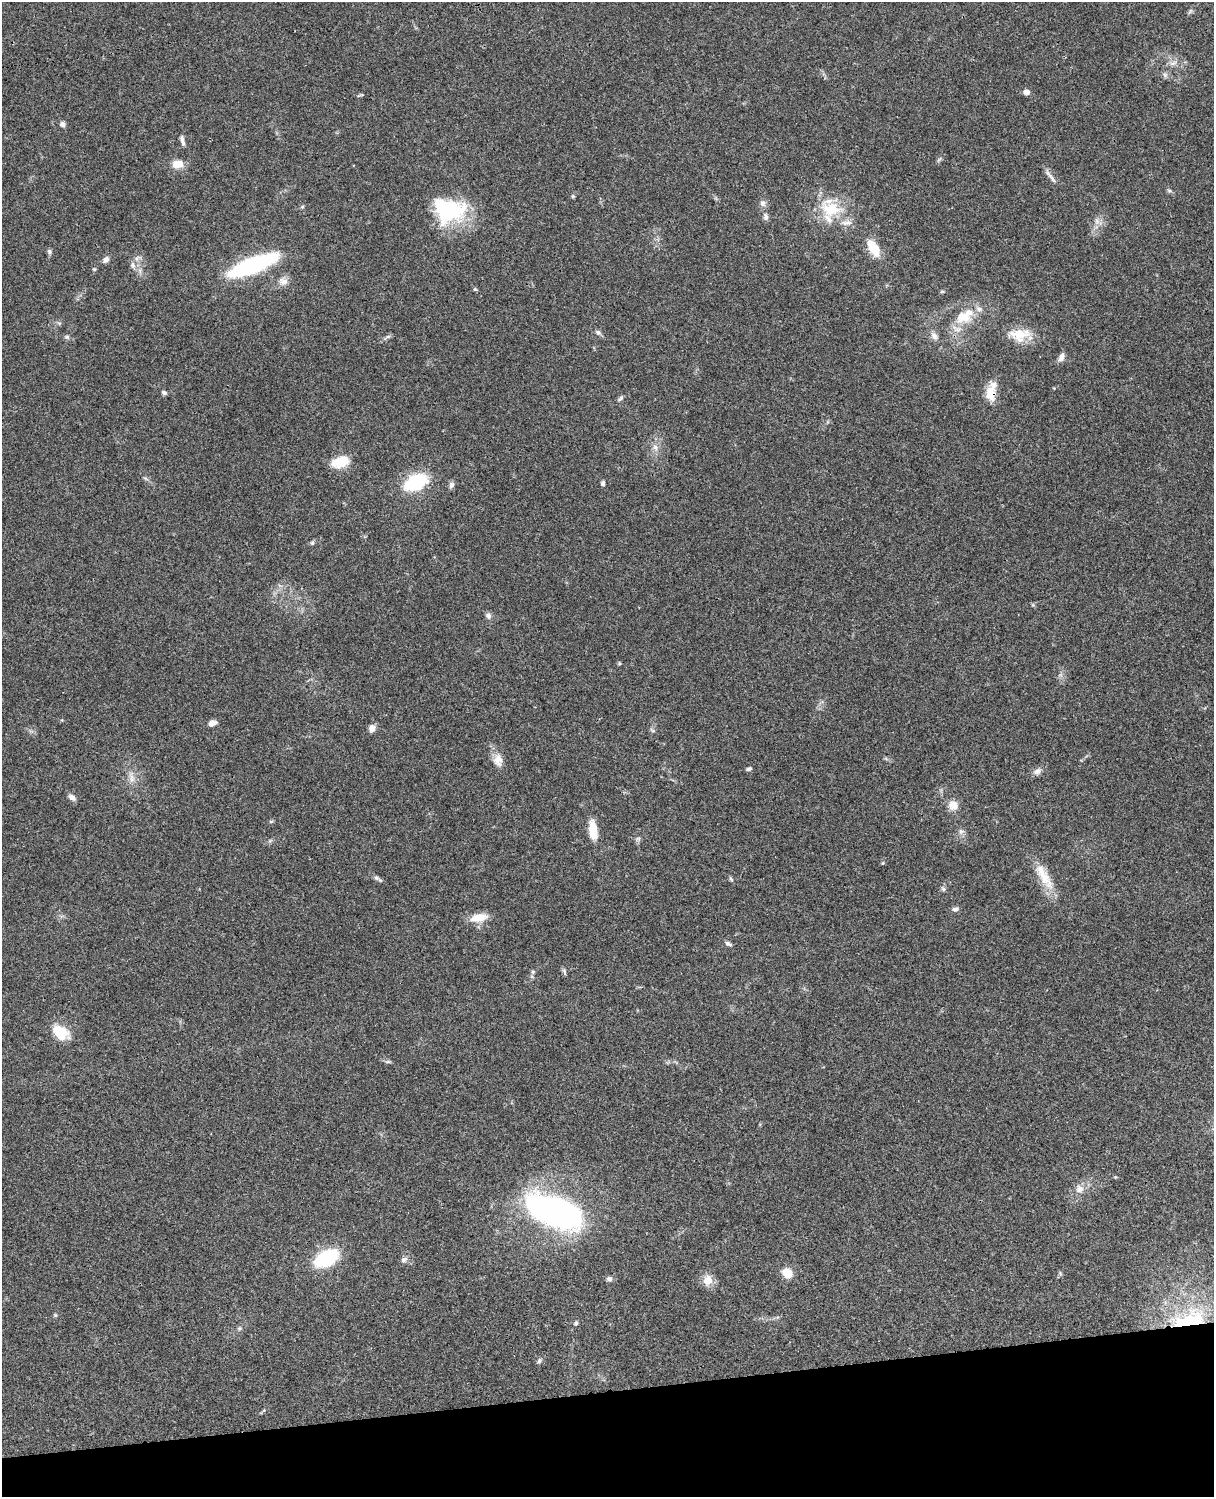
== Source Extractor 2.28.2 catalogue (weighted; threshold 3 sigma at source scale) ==
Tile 10 of 4 x 3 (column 2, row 3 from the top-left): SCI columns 1333-2544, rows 278-1772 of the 5086 x 4928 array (HDU 1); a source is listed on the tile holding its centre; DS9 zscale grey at full resolution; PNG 1216 x 1499 px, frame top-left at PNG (2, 2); no overlay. Shown black and unused: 7% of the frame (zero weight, under 3 of 4 exposures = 6% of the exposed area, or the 3 px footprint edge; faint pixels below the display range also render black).
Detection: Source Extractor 2.28.2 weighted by HDU 2 'WHT'; one run over the whole footprint, this tile lists its part. Background 0.075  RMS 0.0057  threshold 0.0257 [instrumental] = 3 sigma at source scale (4.5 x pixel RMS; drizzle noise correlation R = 1.50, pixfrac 1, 0.05/0.05 arcsec/px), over >= 5 px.
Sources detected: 88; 5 inside a brighter listed object's ellipse — not listed separately; the other 83 listed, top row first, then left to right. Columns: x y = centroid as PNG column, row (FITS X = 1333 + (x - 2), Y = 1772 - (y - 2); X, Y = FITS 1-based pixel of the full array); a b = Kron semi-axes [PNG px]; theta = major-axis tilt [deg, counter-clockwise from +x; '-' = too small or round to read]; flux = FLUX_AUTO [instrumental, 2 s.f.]
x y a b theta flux
1190 11 8 4 53 1.1
1173 63 7 5 1 1.8
1165 75 7 7 - 1.5
1026 92 5 5 - 4.2
362 95 6 4 -16 0.68
62 124 7 6 - 2
182 140 12 5 -76 2.2
939 159 8 3 45 0.92
177 164 12 9 0 7.2
1050 176 25 4 -54 2.8
1169 191 7 5 -20 1.1
573 196 5 4 - 0.75
763 203 9 7 -74 2.2
302 207 5 4 - 0.7
831 209 29 20 -9 23
449 210 39 28 -10 45
766 217 9 6 -83 1.9
1097 221 9 6 -69 2.4
873 248 15 8 -59 16
49 251 7 6 - 1.2
137 258 12 7 25 2.4
106 260 9 7 41 2.1
133 265 11 7 -70 2.8
253 265 50 13 21 69
94 269 5 5 - 0.68
283 281 13 10 -7 4.2
475 289 5 4 - 0.98
963 316 25 21 -14 17
598 333 8 6 -40 1.6
1020 335 31 16 -2 14
934 336 11 8 -64 3
67 337 7 6 - 1.2
387 337 13 4 34 1.4
1061 357 11 6 64 3.1
164 392 7 5 -24 1.4
990 393 20 12 -89 8.9
620 398 9 5 56 1.2
655 447 9 7 -75 2.6
341 462 21 12 15 13
145 478 8 3 -19 0.95
416 482 19 12 26 44
603 483 6 5 - 1.3
451 485 8 7 - 1.9
312 542 7 5 69 0.99
488 616 9 7 -68 1.9
619 663 5 4 - 0.68
212 723 9 5 23 3.5
372 728 9 7 70 3.4
652 730 7 4 -37 0.91
498 760 18 13 -87 5.9
749 769 6 4 14 1.3
1037 771 12 8 36 2.8
131 777 19 7 -82 4.9
72 797 9 6 -37 2.6
953 805 13 12 - 5.6
271 822 6 4 1 0.73
593 830 23 9 -82 10
961 832 8 7 - 2
638 839 8 6 1 1.3
883 863 5 4 - 0.63
376 878 10 5 -25 1.6
1044 878 37 14 -56 14
731 879 8 4 -54 0.9
943 889 8 5 -63 1.3
955 909 8 6 16 1.9
479 918 21 10 11 8.6
728 944 9 5 -27 1.5
564 971 9 4 -56 1.1
533 972 6 5 - 0.94
61 1032 22 15 -38 14
388 1062 9 4 0 1
1079 1189 11 11 - 4.4
554 1211 52 24 -20 200
326 1258 21 12 29 44
404 1260 9 7 48 2
787 1273 10 9 - 9.4
609 1279 7 6 - 1.8
708 1280 8 7 - 9.3
55 1315 6 4 -44 0.72
1189 1319 56 25 14 54
576 1323 6 5 - 1.1
239 1328 7 6 - 1.3
539 1361 8 6 47 1.3
Overlapping masked pixels (flux is a lower limit): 2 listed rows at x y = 990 393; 1189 1319